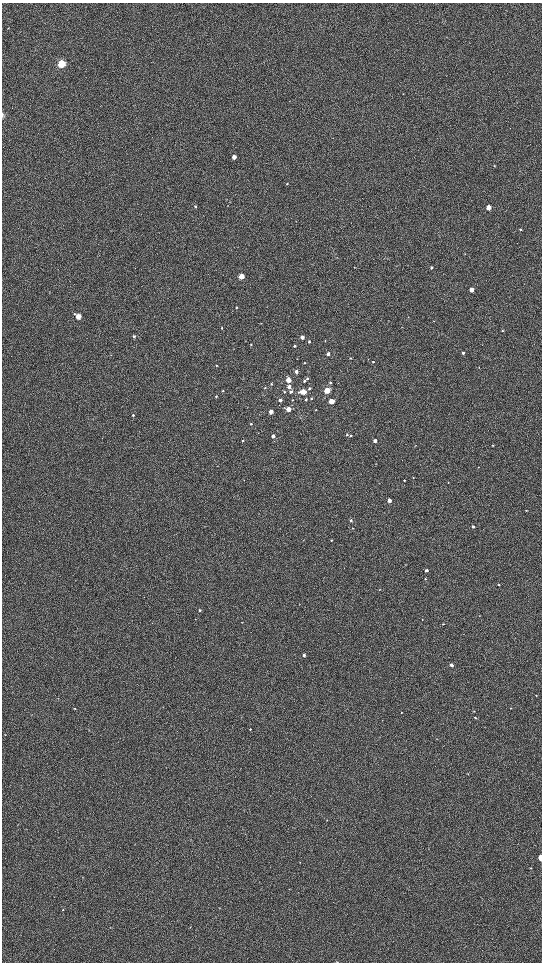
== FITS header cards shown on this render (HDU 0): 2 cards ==
NAXIS1  =                 1080 / length of data axis 1
NAXIS2  =                 1920 / length of data axis 2

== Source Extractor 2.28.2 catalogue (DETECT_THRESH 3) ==
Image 1080 x 1920 px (HDU 0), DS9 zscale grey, zoomed out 1/2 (1 PNG px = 2 x 2 image px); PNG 544 x 964 px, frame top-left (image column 1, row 1919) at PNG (2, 3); no overlay
Background 606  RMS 58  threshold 173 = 3 sigma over >= 5 px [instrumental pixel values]
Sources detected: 104; all 104 listed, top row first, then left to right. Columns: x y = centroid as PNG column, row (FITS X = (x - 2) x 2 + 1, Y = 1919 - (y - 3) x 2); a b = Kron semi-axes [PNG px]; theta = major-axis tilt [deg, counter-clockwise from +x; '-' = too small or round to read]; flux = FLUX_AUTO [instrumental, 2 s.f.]
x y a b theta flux
8 28 3 2 - 4.4e+03
61 64 4 4 - 1.0e+06
403 94 3 2 - 4.0e+03
2 115 6 2 -90 1.3e+04
234 157 3 3 - 9.4e+04
494 166 3 2 - 6.0e+03
287 183 3 3 - 8.6e+03
195 207 3 3 - 1.5e+04
489 207 3 3 - 2.2e+05
521 230 2 2 - 1.2e+04
465 254 3 2 - 5.2e+03
337 257 3 2 - 4.0e+03
354 267 2 2 - 3.6e+03
431 268 3 3 - 2.4e+04
241 276 3 3 - 2.5e+05
472 290 3 3 - 1.2e+05
236 308 3 2 - 8.3e+03
78 316 4 3 - 2.4e+05
408 317 3 2 - 3.8e+03
222 328 3 3 - 6.4e+03
502 330 3 2 - 6.6e+03
134 336 3 3 - 1.2e+04
302 337 3 3 - 7.8e+04
309 342 3 2 - 1.2e+04
251 344 3 3 - 6.9e+03
295 346 3 2 - 1.7e+04
463 353 3 2 - 2.8e+04
328 354 3 3 - 3.5e+04
350 358 3 2 - 6.8e+03
373 361 3 3 - 1.0e+04
304 363 3 3 - 6.7e+03
217 365 3 3 - 9.5e+03
479 367 2 2 - 3.7e+03
296 371 4 3 - 3.5e+04
307 378 3 3 - 1.5e+04
289 380 3 3 - 2.1e+05
304 381 3 3 - 1.5e+04
330 382 3 3 - 1.1e+04
271 384 3 2 - 1.2e+04
289 386 3 3 - 6.0e+04
265 387 3 3 - 1.0e+04
310 388 3 3 - 1.3e+04
327 390 3 3 - 5.1e+05
223 391 3 3 - 1.1e+04
291 391 4 3 - 2.6e+04
284 392 3 3 - 6.9e+03
303 392 4 3 - 3.1e+05
216 396 3 3 - 8.9e+03
311 398 3 3 - 1.2e+04
306 399 3 3 - 1.6e+04
280 400 3 3 - 4.0e+04
292 400 3 3 - 6.4e+03
331 401 4 3 - 2.0e+05
288 409 3 3 - 1.6e+05
316 409 3 2 - 5.1e+03
271 412 3 3 - 8.6e+04
133 415 3 2 - 1.7e+04
251 424 3 3 - 1.2e+04
347 435 3 3 - 1.0e+04
273 436 3 3 - 5.5e+04
351 436 4 3 - 1.0e+04
242 440 3 2 - 1.0e+04
375 441 3 3 - 7.2e+04
415 445 3 2 - 4.9e+03
492 445 3 3 - 6.4e+03
413 478 2 2 - 7.6e+03
244 480 3 2 - 3.1e+03
404 480 2 2 - 6.6e+03
448 482 2 2 - 4.4e+03
389 500 3 3 - 1.1e+05
526 510 3 2 - 6.6e+03
351 520 3 3 - 1.8e+04
473 527 3 3 - 2.9e+04
352 528 3 2 - 5.6e+03
331 540 2 2 - 6.5e+03
426 570 3 2 - 3.4e+04
425 579 3 3 - 7.4e+03
499 585 3 2 - 8.1e+03
379 590 3 2 - 4.7e+03
299 604 3 2 - 3.8e+03
200 610 3 3 - 1.4e+04
480 616 2 2 - 3.5e+03
422 619 2 2 - 5.3e+03
443 624 3 2 - 7.8e+03
304 655 3 3 - 2.9e+04
451 665 3 2 - 5.2e+04
536 695 3 2 - 5.7e+03
74 708 3 2 - 9.5e+03
511 708 3 2 - 5.4e+03
474 711 3 1 - 4.0e+03
401 712 3 2 - 4.8e+03
475 718 3 3 - 8.6e+03
250 729 3 2 - 7.9e+03
89 730 3 2 - 4.6e+03
5 734 3 2 - 5.1e+03
468 774 3 2 - 5.7e+03
327 820 3 2 - 4.1e+03
541 858 4 2 - 2.8e+05
300 862 3 2 - 3.9e+03
531 868 4 1 - 4.8e+03
83 877 3 2 - 4.0e+03
63 910 2 2 - 5.7e+03
190 927 3 2 - 4.9e+03
110 928 3 2 - 4.6e+03
At the frame edge (FLAGS 8, measured only in part): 2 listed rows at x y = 2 115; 541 858